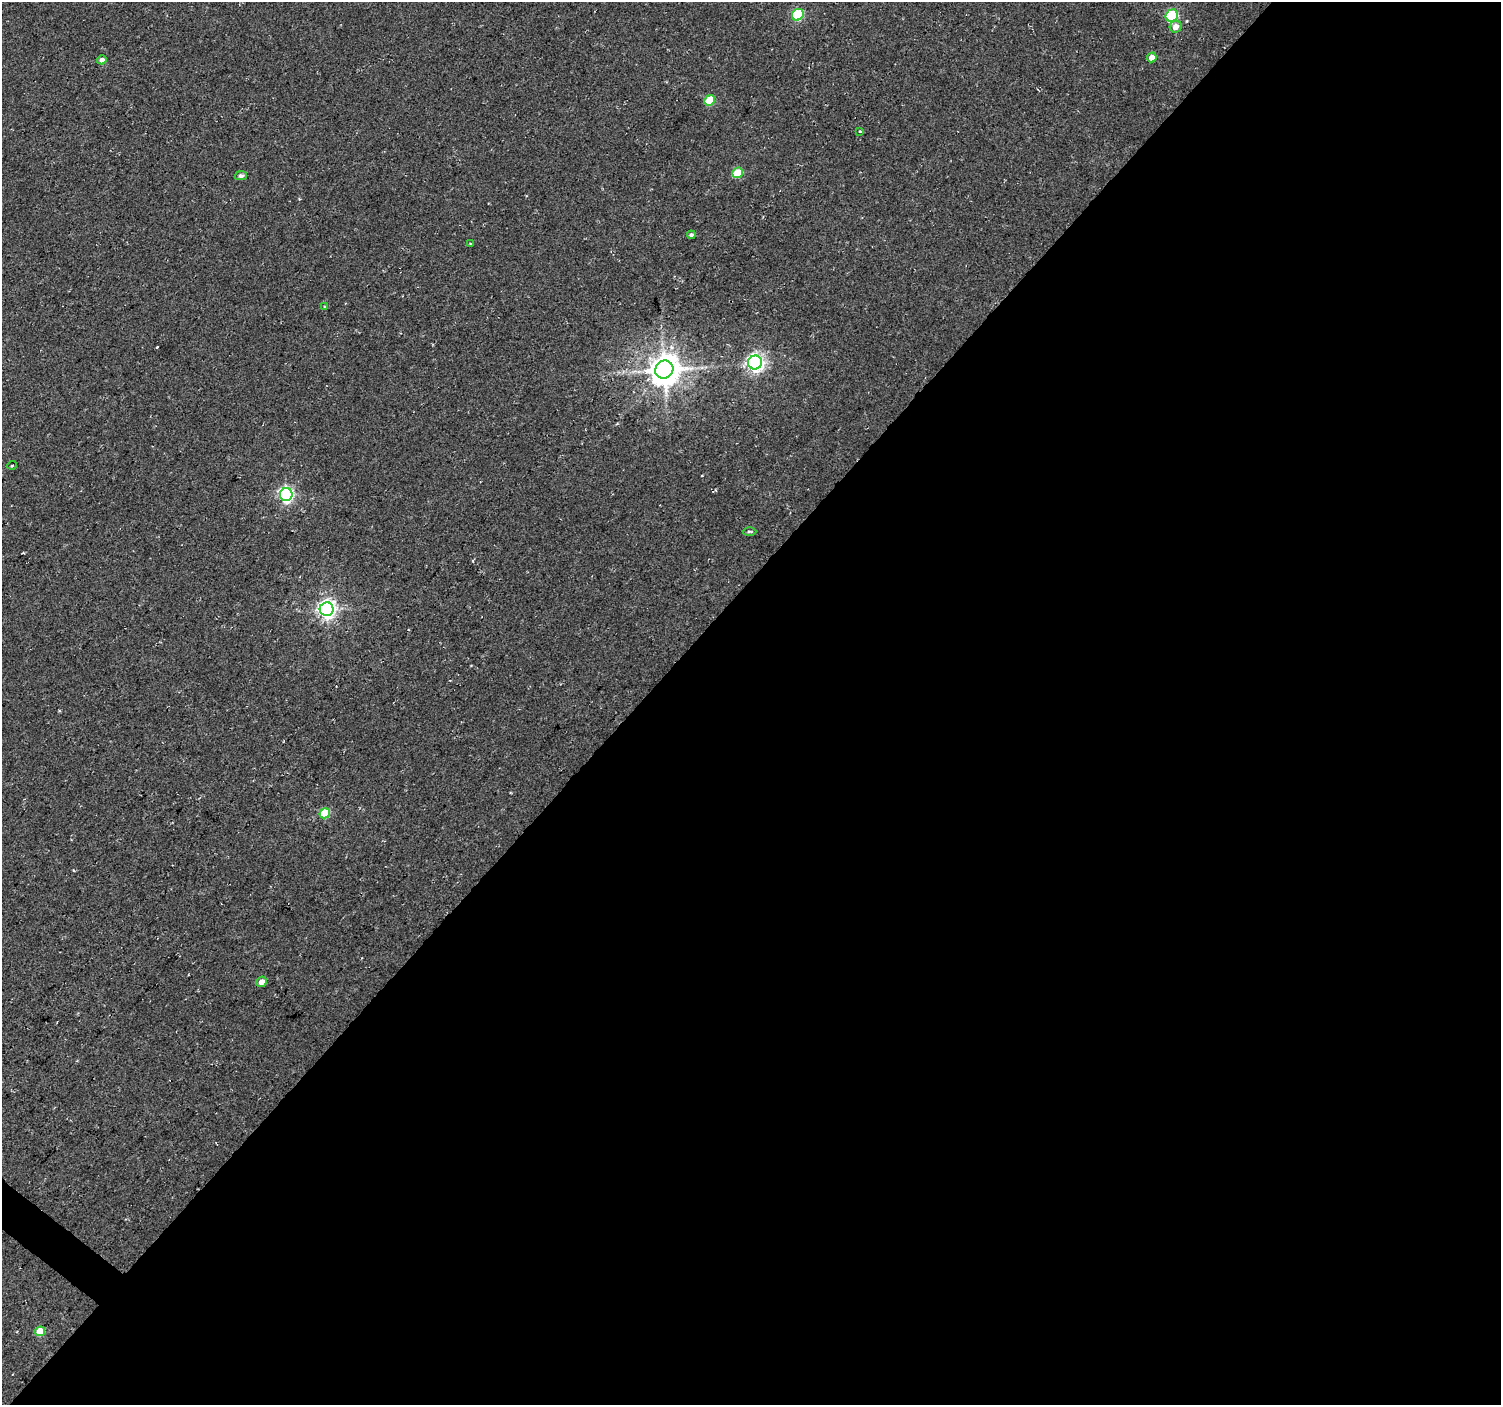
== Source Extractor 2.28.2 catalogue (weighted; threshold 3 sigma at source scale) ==
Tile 12 of 4 x 4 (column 4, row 3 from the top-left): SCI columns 4505-6003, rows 1643-3045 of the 6003 x 6026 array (HDU 1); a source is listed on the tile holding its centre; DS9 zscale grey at full resolution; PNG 1503 x 1407 px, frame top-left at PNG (2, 2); each listed source drawn as its Kron ellipse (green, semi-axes under 4 px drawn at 4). Shown black and unused: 58% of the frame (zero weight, under 2 of 3 exposures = <1% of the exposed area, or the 3 px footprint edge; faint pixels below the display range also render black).
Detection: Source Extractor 2.28.2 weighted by HDU 2 'WHT'; one run over the whole footprint, this tile lists its part. Background 0.0266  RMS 0.0082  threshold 0.0367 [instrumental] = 3 sigma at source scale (4.5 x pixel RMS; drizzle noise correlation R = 1.50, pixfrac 1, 0.0396/0.0396 arcsec/px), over >= 5 px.
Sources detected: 21; all 21 listed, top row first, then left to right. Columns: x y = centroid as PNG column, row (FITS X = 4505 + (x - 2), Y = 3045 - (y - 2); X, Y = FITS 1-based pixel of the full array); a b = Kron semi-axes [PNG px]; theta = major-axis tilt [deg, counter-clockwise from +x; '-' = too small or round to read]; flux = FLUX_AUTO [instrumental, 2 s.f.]
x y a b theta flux
798 15 6 5 - 67
1172 16 6 5 - 93
1176 27 6 6 - 6.1
1152 57 5 4 - 6.3
102 60 5 4 - 4.4
710 100 5 5 - 28
860 131 4 3 - 0.89
737 173 5 5 - 24
241 176 6 4 12 2.4
691 235 4 3 - 1.6
470 244 3 2 - 0.65
325 307 4 3 - 0.8
755 362 7 7 - 310
664 369 9 8 - 1500
12 465 5 3 - 0.78
286 495 6 6 - 190
749 531 7 3 -1 1.1
327 609 7 7 - 390
325 813 5 5 - 35
261 982 6 5 - 5.5
40 1331 5 4 - 20